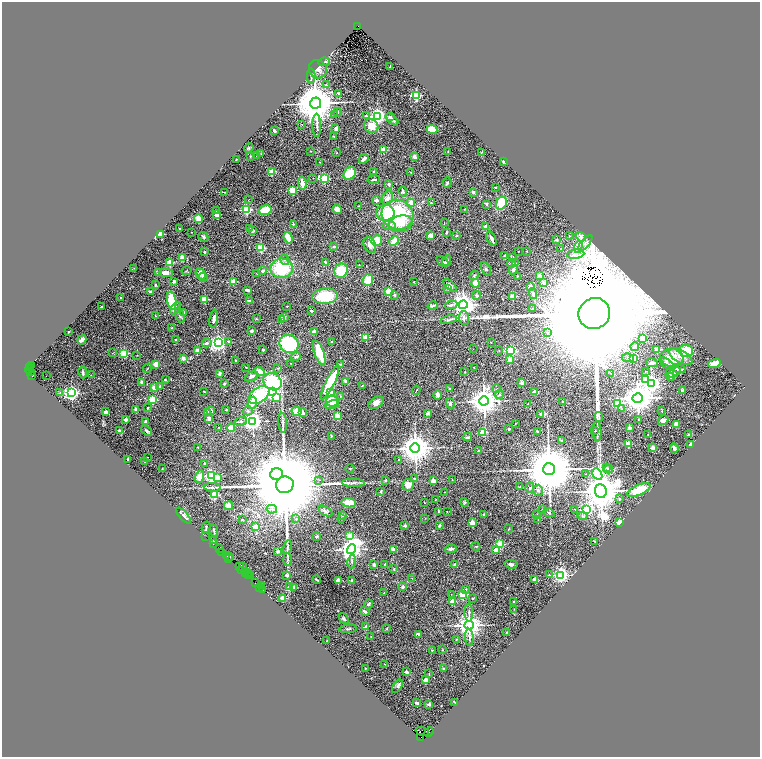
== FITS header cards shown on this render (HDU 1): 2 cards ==
NAXIS1  =                 1516
NAXIS2  =                 1509

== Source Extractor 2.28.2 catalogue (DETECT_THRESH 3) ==
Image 1516 x 1509 px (HDU 1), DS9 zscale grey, zoomed out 1/2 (1 PNG px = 2 x 2 image px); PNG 762 x 759 px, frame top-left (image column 1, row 1509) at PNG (2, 2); each listed source drawn as its Kron ellipse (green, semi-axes under 4 px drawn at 4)
Background 2.04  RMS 0.042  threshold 0.125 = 3 sigma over >= 5 px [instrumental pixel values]
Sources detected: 529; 64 cannot appear on this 1/2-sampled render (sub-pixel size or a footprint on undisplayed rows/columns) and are neither listed nor drawn; the other 465 listed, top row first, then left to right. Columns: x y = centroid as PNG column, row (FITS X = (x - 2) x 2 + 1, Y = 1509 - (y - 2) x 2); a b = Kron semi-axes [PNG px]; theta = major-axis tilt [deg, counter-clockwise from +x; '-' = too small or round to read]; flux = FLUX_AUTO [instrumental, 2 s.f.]
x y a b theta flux
358 27 3 3 - 1500
324 62 6 3 8 11
390 66 2 2 - 5.3
318 69 9 8 - 39
311 76 8 3 90 12
326 85 3 3 - 9.9
338 93 3 2 - 11
416 95 3 3 - 1000
316 103 5 5 - 42000
337 112 4 2 - 7.8
335 114 2 1 - 2.4
366 116 3 3 - 9.7
377 116 3 3 - 3300
390 116 3 2 - 8.4
392 119 7 3 -41 34
302 124 3 2 - 3.9
317 125 12 3 -88 18
371 126 7 6 - 120
336 129 3 3 - 24
432 129 5 4 - 130
274 131 3 2 - 18
334 136 3 3 - 6.1
249 148 5 3 - 8.6
383 150 2 2 - 270
311 151 2 2 - 2.5
337 152 3 2 - 2.7
448 152 2 1 - 4
481 152 3 2 - 3.6
261 154 3 2 - 3.3
250 156 2 2 - 5.1
257 156 2 1 - 4.6
414 157 3 3 - 33
236 159 2 2 - 3.9
364 159 5 3 - 26
503 161 2 2 - 63
320 162 2 2 - 2.8
374 171 3 2 - 8
272 172 2 2 - 200
411 172 3 2 - 5.8
350 173 7 5 44 210
313 178 2 2 - 2.4
324 179 3 3 - 640
374 179 6 2 9 13
302 183 6 3 -81 71
447 183 5 3 - 10
389 184 3 3 - 16
495 188 2 2 - 14
292 190 3 3 - 430
225 192 3 2 - 4.5
403 192 5 4 - 17
473 192 2 2 - 55
387 198 7 5 67 41
248 200 2 2 - 3.3
376 200 3 3 - 31
411 202 4 3 - 50
431 203 3 2 - 7.6
501 203 7 5 61 300
486 204 3 2 - 8.6
359 206 3 2 - 3.3
337 209 5 4 - 44
216 210 3 2 - 5.6
246 210 3 3 - 930
265 210 7 4 18 190
465 210 3 2 - 2.6
385 213 9 8 - 190
217 215 2 2 - 120
398 215 16 14 -24 670
198 219 4 3 - 87
444 223 2 1 - 2.9
293 224 2 2 - 18
400 224 12 8 14 100
389 225 7 4 -8 24
486 227 2 2 - 130
249 228 3 2 - 5.6
179 229 3 1 - 5
252 231 3 3 - 21
191 232 2 2 - 5.1
446 232 2 2 - 11
161 234 4 3 - 210
430 235 3 3 - 44
456 235 2 2 - 30
569 236 2 2 - 4.2
203 237 5 3 - 13
581 237 5 4 - 21
288 238 6 3 -70 120
491 239 8 3 -64 27
377 240 6 5 - 180
556 240 2 2 - 52
394 241 5 4 - 88
585 243 9 4 49 30
370 245 8 6 -64 39
334 247 3 3 - 11
578 247 6 2 74 18
261 248 3 3 - 600
561 249 3 3 - 4.6
518 251 2 1 - 4.1
527 251 2 1 - 2.3
205 252 2 2 - 9.1
576 254 9 4 7 38
505 256 2 2 - 67
182 258 2 2 - 210
512 258 2 2 - 63
285 260 6 4 -50 16
442 261 7 2 -38 11
447 261 5 3 - 25
326 262 3 2 - 14
170 263 2 2 - 230
512 263 5 4 - 18
516 263 4 3 - 8.7
359 265 3 2 - 3.8
134 268 2 2 - 2.6
282 268 11 9 3 420
486 269 7 3 -62 15
513 270 5 3 - 18
187 271 5 2 - 5.2
262 271 5 4 - 18
341 271 7 6 - 190
158 273 3 2 - 27
166 273 7 3 -3 38
257 273 4 2 - 6.6
200 274 6 4 -66 48
474 275 5 3 - 10
539 275 4 3 - 9.5
517 276 2 2 - 13
203 277 4 3 - 15
368 280 6 5 - 120
174 282 3 2 - 23
233 282 3 2 - 300
414 282 2 2 - 4.1
475 283 4 4 - 51
543 283 3 3 - 16
155 285 3 2 - 8.3
450 285 8 4 -44 25
531 287 2 2 - 110
447 288 4 3 - 19
248 290 4 2 - 26
389 291 3 2 - 300
150 292 3 3 - 6.4
533 294 6 3 -80 18
394 295 4 3 - 11
476 295 4 4 - 12
325 296 13 8 6 280
513 296 3 2 - 300
121 298 2 2 - 8.3
205 299 2 2 - 330
172 301 9 4 -81 250
250 301 4 2 - 21
451 305 6 3 13 25
463 305 4 4 - 7400
287 306 2 2 - 5.8
433 306 5 3 - 16
101 307 2 2 - 15
175 308 7 3 55 16
532 309 2 2 - 23
311 311 3 2 - 14
183 313 4 3 - 8.2
594 314 16 15 - 630000
180 315 8 3 -74 17
156 316 3 2 - 3.5
284 317 3 3 - 14
464 318 7 5 -87 23
214 319 9 3 81 30
256 319 3 2 - 4.8
281 319 2 2 - 7.2
449 320 8 3 12 17
172 328 3 2 - 6
252 331 2 2 - 59
68 332 2 2 - 5.8
314 332 2 2 - 90
547 333 3 2 - 4
366 337 2 2 - 300
642 338 3 3 - 32
82 340 5 3 - 21
176 340 2 2 - 28
229 341 4 3 - 9.9
332 341 2 2 - 26
207 343 5 3 - 18
218 343 4 3 - 3600
491 343 2 1 - 3.8
289 344 10 9 - 550
635 347 4 3 - 8.1
473 349 2 1 - 1.8
657 349 2 2 - 220
263 350 2 2 - 35
197 351 2 2 - 79
499 351 3 2 - 4.5
510 351 4 3 - 1400
686 351 7 6 - 170
112 353 2 1 - 2.3
124 353 3 3 - 600
319 353 13 4 -71 230
137 355 2 1 - 4.7
296 356 5 3 - 13
681 356 13 6 -29 58
183 358 2 2 - 80
628 358 6 3 -13 16
634 358 3 2 - 210
672 358 11 9 -6 140
235 360 2 2 - 6.1
510 360 2 2 - 78
290 363 2 1 - 3.8
652 363 6 4 -12 15
714 363 6 3 19 90
156 364 4 3 - 63
340 364 3 2 - 8
667 364 9 3 -37 15
31 366 3 2 - 250
29 367 2 2 - 480
246 367 2 1 - 3.3
474 367 2 2 - 2.8
147 368 5 2 - 5.9
278 368 3 3 - 7.7
29 369 4 2 - 2100
678 369 8 3 -9 17
31 371 2 1 - 210
260 371 5 3 - 120
645 371 2 2 - 5
83 372 6 2 -80 18
465 372 2 2 - 5
674 372 7 3 26 11
220 373 3 2 - 21
611 373 3 2 - 4.4
670 374 6 3 -80 13
91 375 2 1 - 2.5
32 376 4 1 - 410
46 376 2 1 - 26
251 376 7 4 23 18
671 377 4 3 - 8.6
165 380 3 2 - 8.4
645 380 3 3 - 450
346 381 4 2 - 59
141 382 3 2 - 26
273 382 10 8 -32 430
330 382 18 4 64 380
522 383 2 2 - 89
651 383 4 4 - 4200
224 384 3 2 - 11
160 386 2 2 - 33
362 386 3 2 - 4.6
154 388 4 3 - 60
449 389 3 2 - 11
497 389 3 3 - 8.2
416 390 4 1 - 4
204 391 2 2 - 6
535 391 2 2 - 110
682 391 2 2 - 69
273 392 3 3 - 2300
60 393 3 3 - 9.4
72 393 3 3 - 3300
331 393 3 2 - 180
259 395 12 7 33 420
438 395 4 3 - 29
499 395 4 3 - 8.5
340 396 3 2 - 5.5
277 398 3 2 - 190
638 398 5 5 - 16000
152 399 3 3 - 440
332 401 6 5 - 150
484 401 5 4 - 14000
562 401 3 3 - 4
252 403 6 4 82 70
376 403 8 5 35 44
450 403 5 4 - 15
617 403 3 3 - 840
528 404 2 1 - 5.2
332 405 7 3 13 100
147 408 2 2 - 17
136 409 2 2 - 50
622 409 2 2 - 3.8
210 410 3 3 - 7.3
226 410 2 2 - 7.4
248 411 5 4 - 16
297 411 5 4 - 110
662 411 3 2 - 3.5
105 412 2 2 - 91
207 413 4 4 - 19
302 413 2 2 - 67
428 413 4 3 - 20
541 414 2 2 - 36
337 416 3 2 - 260
599 417 5 2 - 7.3
209 419 4 3 - 32
126 420 2 2 - 83
638 420 4 2 - 4.5
663 420 5 4 - 43
241 421 6 4 13 22
252 421 4 3 - 5500
145 422 3 2 - 12
282 423 10 3 -86 15
515 423 2 2 - 3.3
676 424 4 3 - 58
219 428 3 2 - 5.6
231 428 4 4 - 92
629 428 2 2 - 88
509 429 2 2 - 9.5
119 431 4 2 - 26
146 431 6 3 -36 17
537 431 2 2 - 12
595 431 2 2 - 7.7
597 431 10 3 -88 24
483 432 2 2 - 220
648 435 2 1 - 2.8
689 435 4 3 - 20
331 436 2 2 - 11
468 437 4 2 - 13
562 441 4 3 - 7.1
628 444 2 2 - 220
691 444 3 3 - 7.5
198 447 2 2 - 5.6
415 448 5 4 - 17000
653 448 4 3 - 25
674 448 5 2 - 27
479 451 2 2 - 22
148 457 2 1 - 4.6
128 459 2 2 - 12
398 459 2 2 - 13
145 461 3 2 - 8.3
204 464 4 2 - 13
606 467 3 3 - 8.8
350 468 4 2 - 7.4
162 469 3 2 - 3.5
549 469 6 6 - 78000
608 469 4 3 - 14
276 474 6 6 - 12000
586 474 3 3 - 5.3
597 474 6 4 -61 1000
211 476 3 3 - 1700
199 477 6 4 72 52
218 477 2 2 - 150
414 479 3 3 - 8.9
319 480 2 1 - 7.6
385 480 2 2 - 7.9
452 480 2 1 - 2.4
433 481 2 2 - 100
353 483 11 3 -2 20
285 485 9 8 - 250000
408 485 6 6 - 56
212 487 8 4 -4 20
520 487 2 2 - 12
530 488 5 3 - 10
538 490 5 5 - 22
639 490 12 5 23 200
381 491 3 2 - 14
601 491 7 5 -84 29000
445 492 2 1 - 2.9
214 495 3 3 - 540
619 499 3 3 - 6.6
435 500 3 2 - 2.8
424 502 2 1 - 3
465 502 4 3 - 7.6
349 503 7 4 -4 99
229 506 4 4 - 61
272 509 5 4 - 23
575 509 2 2 - 5.9
586 509 3 3 - 2200
542 510 3 3 - 5
325 511 8 4 -29 23
438 511 3 2 - 15
447 512 2 1 - 3.1
549 513 6 3 -24 9.1
483 514 4 3 - 6.9
537 514 3 2 - 2.4
342 515 4 3 - 8.7
183 516 10 3 -48 18
582 516 5 4 - 13
425 518 2 2 - 2.7
242 519 3 2 - 4.5
296 519 4 3 - 8.5
341 519 3 3 - 6.5
538 520 3 1 - 2.8
472 522 3 2 - 180
620 523 2 2 - 630
256 526 2 2 - 180
405 526 2 2 - 41
439 526 4 3 - 8.7
206 527 6 2 76 8.3
508 529 2 1 - 2.4
214 531 6 2 -79 9.6
349 535 3 2 - 130
206 537 3 1 - 58
317 537 3 3 - 15
213 540 2 2 - 23
595 541 3 2 - 6.7
213 544 2 1 - 270
500 544 3 3 - 420
476 546 4 2 - 6.5
287 547 7 2 76 11
219 549 2 1 - 170
351 549 5 4 - 7300
393 549 4 3 - 50
451 549 5 3 - 21
496 550 2 2 - 120
278 551 2 2 - 54
222 552 3 1 - 110
227 556 2 1 - 110
230 556 3 1 - 73
229 558 4 2 - 520
288 560 6 2 -85 9.8
352 561 7 3 81 14
511 564 7 4 -7 24
374 565 3 3 - 21
385 565 3 2 - 7.3
455 565 2 2 - 45
240 566 4 2 - 320
242 567 2 2 - 350
394 569 4 3 - 6.3
241 570 3 1 - 510
246 571 2 1 - 110
245 573 4 1 - 160
247 573 2 1 - 200
248 575 3 2 - 390
251 575 2 1 - 60
286 575 2 2 - 46
549 575 2 2 - 10
561 575 3 3 - 3100
412 578 2 2 - 3.4
535 579 2 2 - 99
317 580 4 1 - 6.8
352 580 4 3 - 11
338 581 2 2 - 220
255 583 3 1 - 140
261 586 2 1 - 34
260 587 4 1 - 200
289 587 3 3 - 17
293 587 3 2 - 54
403 587 2 2 - 44
262 589 2 1 - 110
466 589 4 2 - 6.3
384 593 2 2 - 5.7
451 594 2 1 - 2
463 595 3 3 - 610
283 598 2 2 - 240
473 598 3 2 - 4.9
452 601 2 2 - 210
514 602 2 2 - 25
368 604 5 4 - 14
514 609 3 2 - 2.3
365 611 5 2 - 14
469 613 9 3 -88 17
344 619 6 3 -45 15
469 625 4 4 - 9800
366 627 3 2 - 49
348 629 9 2 5 11
387 629 3 3 - 5.2
507 632 2 2 - 9
418 634 4 3 - 20
371 636 2 2 - 7.5
469 637 8 3 -86 17
456 639 3 2 - 3.2
327 641 2 1 - 3.6
432 650 2 2 - 14
443 650 3 2 - 5.1
384 664 2 2 - 6.7
365 668 2 1 - 2.7
444 668 2 2 - 21
406 672 2 2 - 38
429 674 3 1 - 3
426 680 2 2 - 150
398 686 7 3 53 14
455 702 3 1 - 5.7
417 703 3 2 - 27
429 704 4 3 - 17
422 731 7 3 -18 2100
429 732 5 2 - 500
421 737 2 1 - 170
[64 sub-pixel or undisplayed-footprint detections neither listed nor drawn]